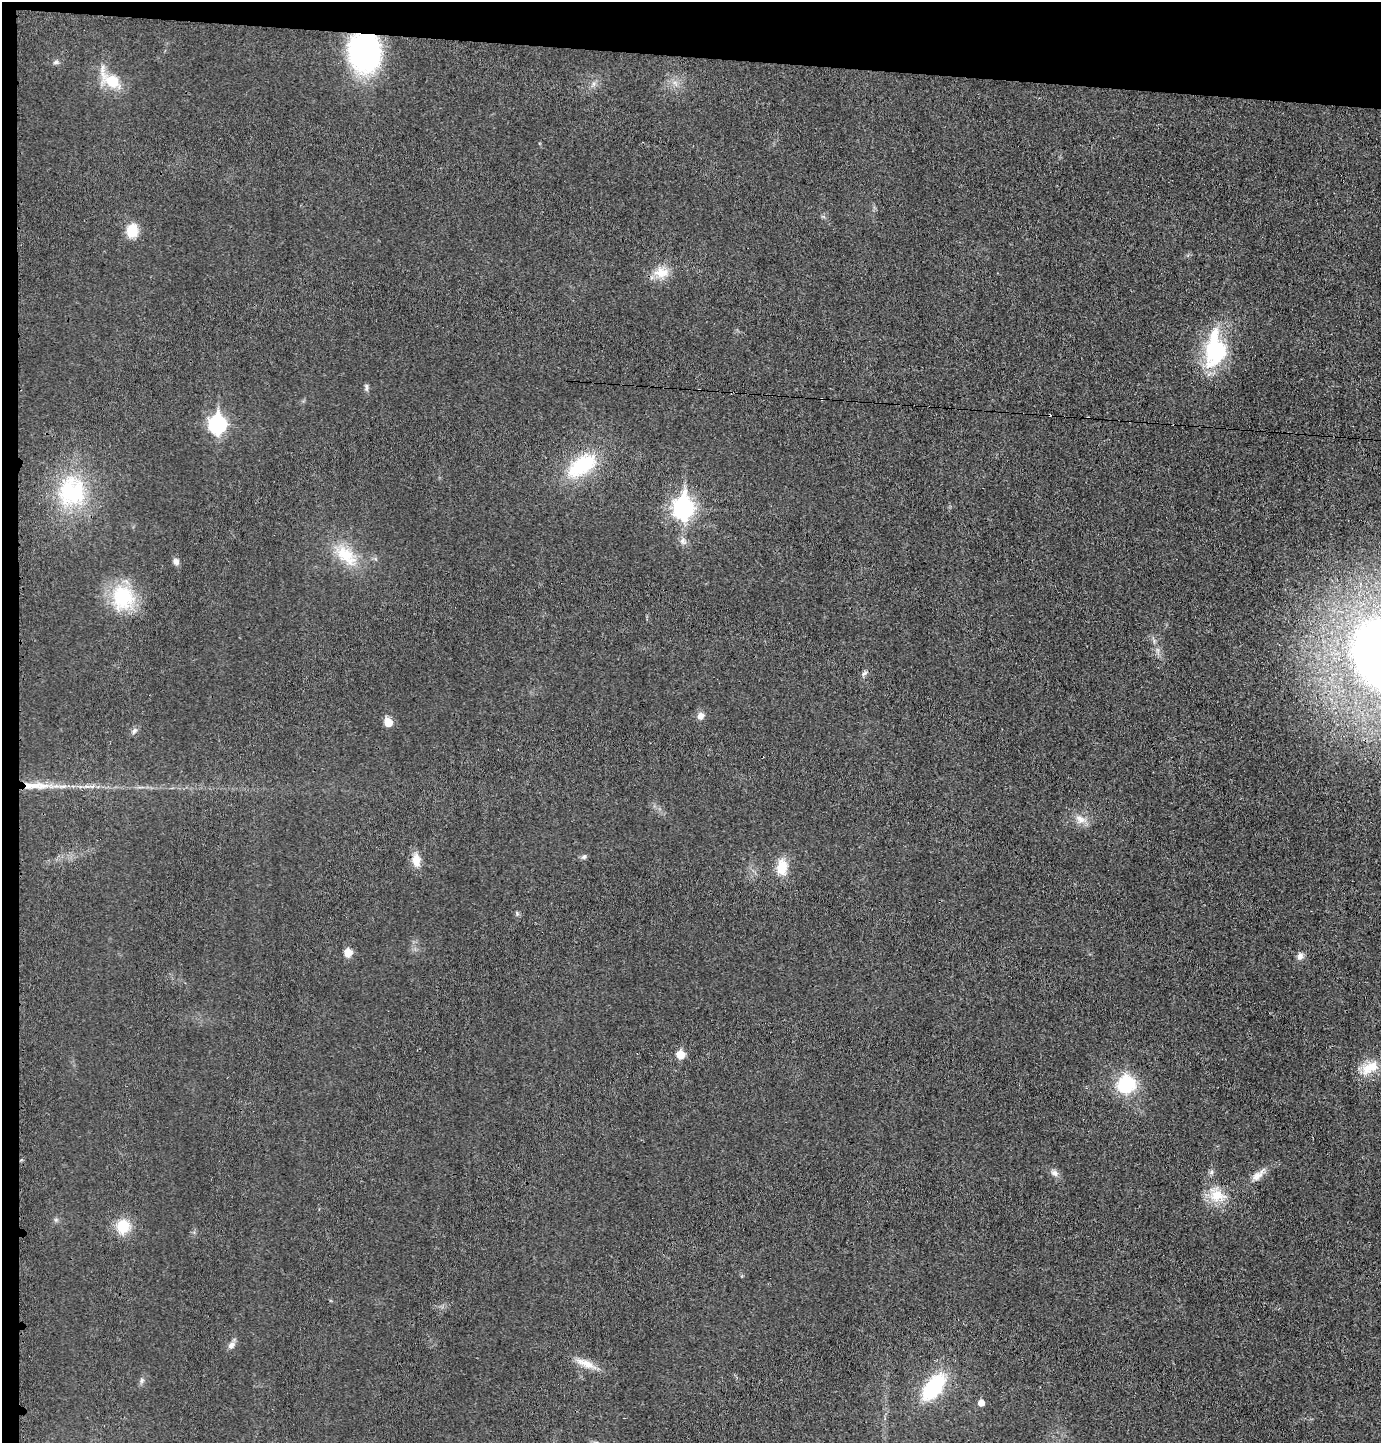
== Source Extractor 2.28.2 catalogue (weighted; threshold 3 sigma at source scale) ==
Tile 1 of 3 x 3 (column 1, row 1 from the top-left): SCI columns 108-1486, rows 2883-4323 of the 4365 x 4332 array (HDU 1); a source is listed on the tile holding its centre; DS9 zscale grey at full resolution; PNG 1383 x 1445 px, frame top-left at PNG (2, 2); no overlay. Shown black and unused: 5% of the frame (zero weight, under 3 of 4 exposures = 1% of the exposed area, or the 3 px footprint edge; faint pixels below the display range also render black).
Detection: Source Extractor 2.28.2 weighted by HDU 2 'WHT'; one run over the whole footprint, this tile lists its part. Background 0.0211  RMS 0.0046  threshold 0.0207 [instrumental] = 3 sigma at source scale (4.5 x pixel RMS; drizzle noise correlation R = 1.50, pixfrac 1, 0.05/0.05 arcsec/px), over >= 5 px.
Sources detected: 45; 2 cosmic-ray / hot-pixel residue — not listed; the other 43 listed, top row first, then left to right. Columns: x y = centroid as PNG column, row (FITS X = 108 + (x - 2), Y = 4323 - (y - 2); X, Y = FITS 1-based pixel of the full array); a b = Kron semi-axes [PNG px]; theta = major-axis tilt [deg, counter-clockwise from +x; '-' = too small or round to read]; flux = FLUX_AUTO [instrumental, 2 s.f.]
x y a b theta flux
364 52 26 22 -77 140
56 62 8 6 15 1.1
111 80 31 15 -41 14
593 84 7 4 72 1.1
132 231 13 11 82 10
661 272 22 14 3 7.6
1215 350 43 23 87 41
366 387 12 5 -89 1.1
822 399 4 3 - 1.1
217 424 9 8 - 120
582 465 41 21 34 31
72 491 41 38 -84 44
683 508 10 8 86 210
683 541 12 7 -54 2.2
346 555 36 19 -43 16
176 561 8 7 - 2
123 597 34 29 -76 26
864 673 9 5 37 1.3
701 716 9 8 - 2.7
388 722 9 8 - 5.2
134 731 9 6 54 1.5
32 785 27 9 3 9.3
62 786 14 4 3 2.1
1080 819 15 10 -36 4.3
584 857 7 6 - 1.1
416 860 18 10 -83 5.4
782 867 19 12 86 9.2
517 913 7 5 -71 0.83
348 953 6 6 - 8.3
1300 956 10 7 80 2.3
680 1054 6 6 - 10
1370 1068 27 14 29 9.4
1126 1084 13 12 - 35
1211 1172 7 6 - 1.1
1055 1173 11 7 -29 2.1
1258 1175 24 9 43 4.6
1217 1195 25 18 -23 11
123 1226 15 14 - 12
231 1345 10 8 45 2.2
586 1363 28 9 -21 6.2
141 1380 9 4 81 1.1
933 1387 25 14 53 39
981 1403 5 5 - 3.8
Overlapping masked pixels (flux is a lower limit): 3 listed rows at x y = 364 52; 822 399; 32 785